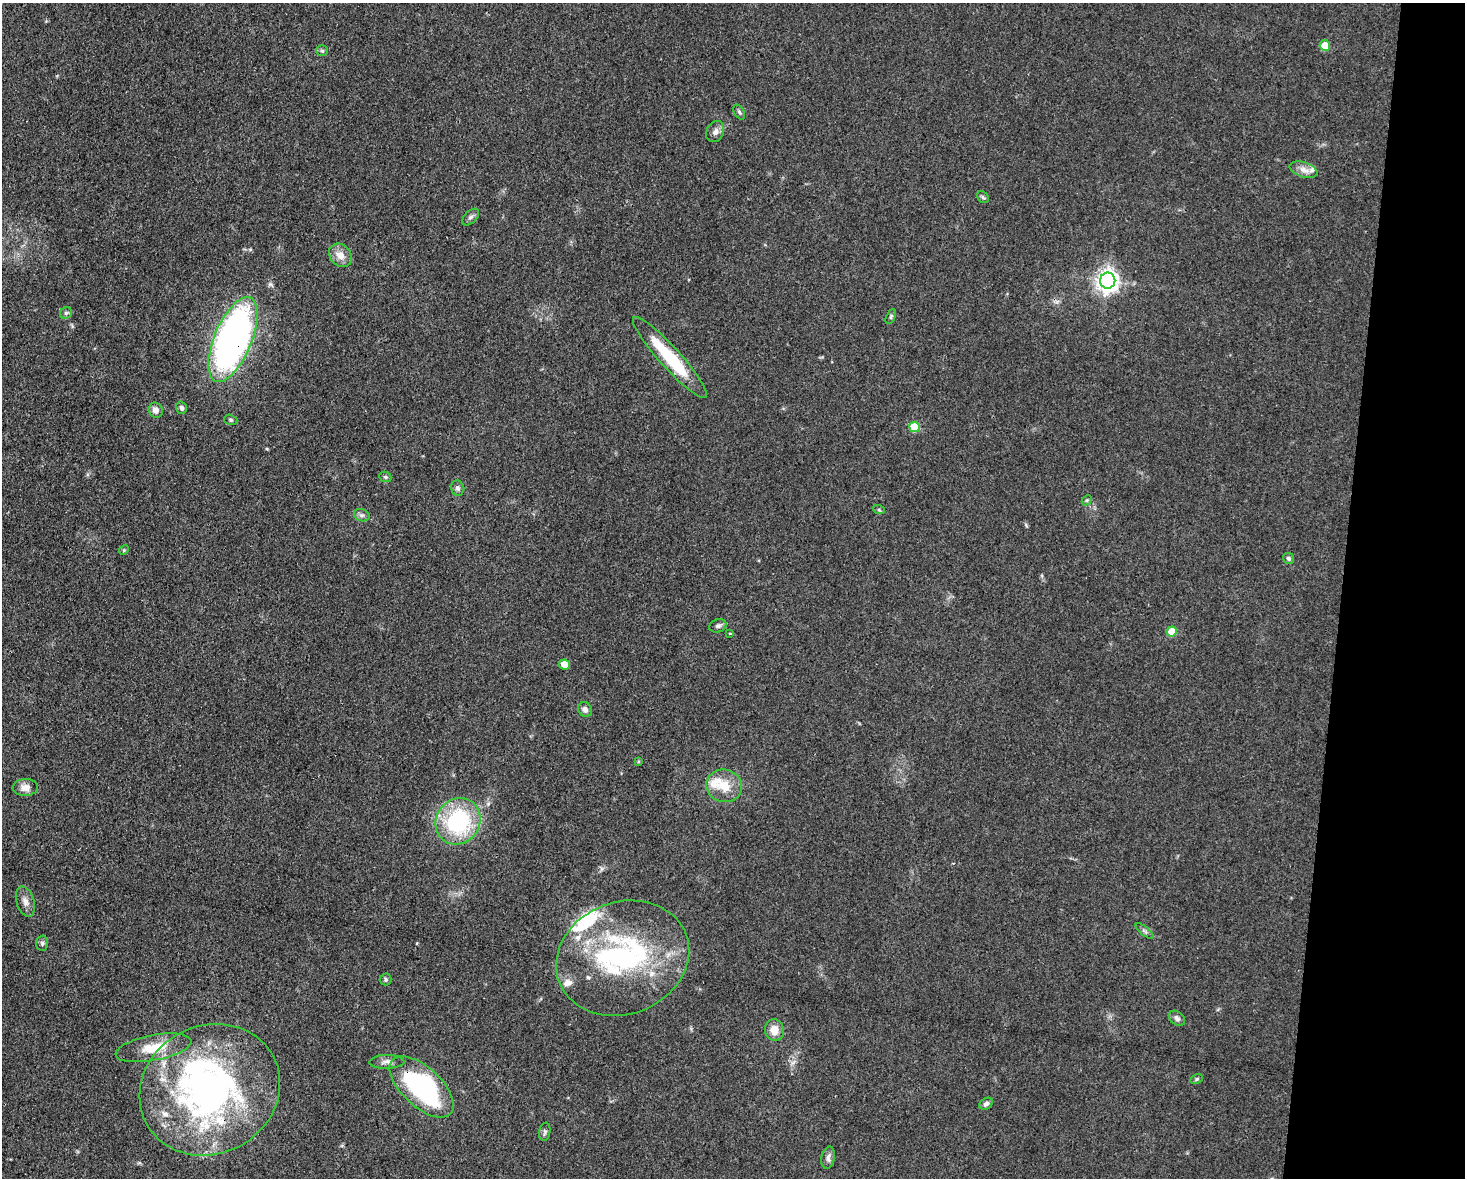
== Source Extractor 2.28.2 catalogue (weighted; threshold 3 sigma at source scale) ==
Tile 6 of 3 x 4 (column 3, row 2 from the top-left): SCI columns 3152-4614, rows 2353-3528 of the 4727 x 4704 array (HDU 1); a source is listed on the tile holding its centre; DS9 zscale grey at full resolution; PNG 1467 x 1180 px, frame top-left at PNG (2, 3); each listed source drawn as its Kron ellipse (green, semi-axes under 4 px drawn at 4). Shown black and unused: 8% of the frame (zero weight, under 3 of 4 exposures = <1% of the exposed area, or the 3 px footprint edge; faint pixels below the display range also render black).
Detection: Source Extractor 2.28.2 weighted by HDU 2 'WHT'; one run over the whole footprint, this tile lists its part. Background 0.0756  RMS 0.0062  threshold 0.028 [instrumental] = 3 sigma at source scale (4.5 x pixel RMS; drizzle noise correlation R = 1.50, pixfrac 1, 0.05/0.05 arcsec/px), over >= 5 px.
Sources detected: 60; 2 inside a brighter object's white glare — neither listed nor drawn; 10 inside a brighter listed object's ellipse — not listed separately; the other 48 listed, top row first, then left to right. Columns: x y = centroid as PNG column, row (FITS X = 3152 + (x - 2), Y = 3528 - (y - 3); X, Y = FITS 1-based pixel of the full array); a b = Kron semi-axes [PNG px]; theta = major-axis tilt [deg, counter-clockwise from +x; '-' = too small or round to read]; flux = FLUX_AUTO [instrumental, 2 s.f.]
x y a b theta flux
1325 46 5 5 - 13
322 51 6 5 - 1
739 112 8 5 -61 1.2
715 132 11 8 63 3.2
1304 170 14 7 -18 4.4
983 197 7 5 -46 1.3
471 217 10 6 44 2
340 255 12 10 -47 6.2
1108 281 8 7 - 450
66 313 6 5 - 1.4
891 317 8 4 64 1.1
233 339 45 18 67 320
670 358 54 10 -48 39
181 408 6 5 - 1.6
156 410 8 7 - 3.4
231 420 7 5 -16 1
914 427 5 5 - 19
385 477 6 5 - 1.2
458 488 8 6 -73 1.9
1087 500 6 4 43 0.89
879 510 6 4 -19 0.89
362 515 8 6 -19 1.7
124 550 5 4 - 0.71
1289 558 6 5 - 1.4
718 626 9 6 18 1.9
1172 632 5 5 - 16
730 633 4 2 - 0.5
564 664 5 5 - 7.9
585 710 7 6 - 2.8
638 761 4 3 - 0.69
724 786 18 16 -20 13
25 787 12 8 1 5
458 821 24 21 56 67
25 902 15 9 -73 4
1144 931 11 3 -40 1.3
42 943 7 6 - 1.4
623 958 68 56 21 130
386 979 6 6 - 1.3
1177 1018 9 6 -40 2.1
774 1030 11 9 -77 7.3
153 1048 38 12 11 17
387 1062 18 7 2 3.6
1197 1079 6 4 28 0.99
421 1087 40 19 -43 100
210 1090 72 64 28 260
986 1104 7 5 34 2
545 1132 9 5 80 1.5
828 1158 11 6 79 2.8
Overlapping masked pixels (flux is a lower limit): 3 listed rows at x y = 233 339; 421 1087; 210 1090